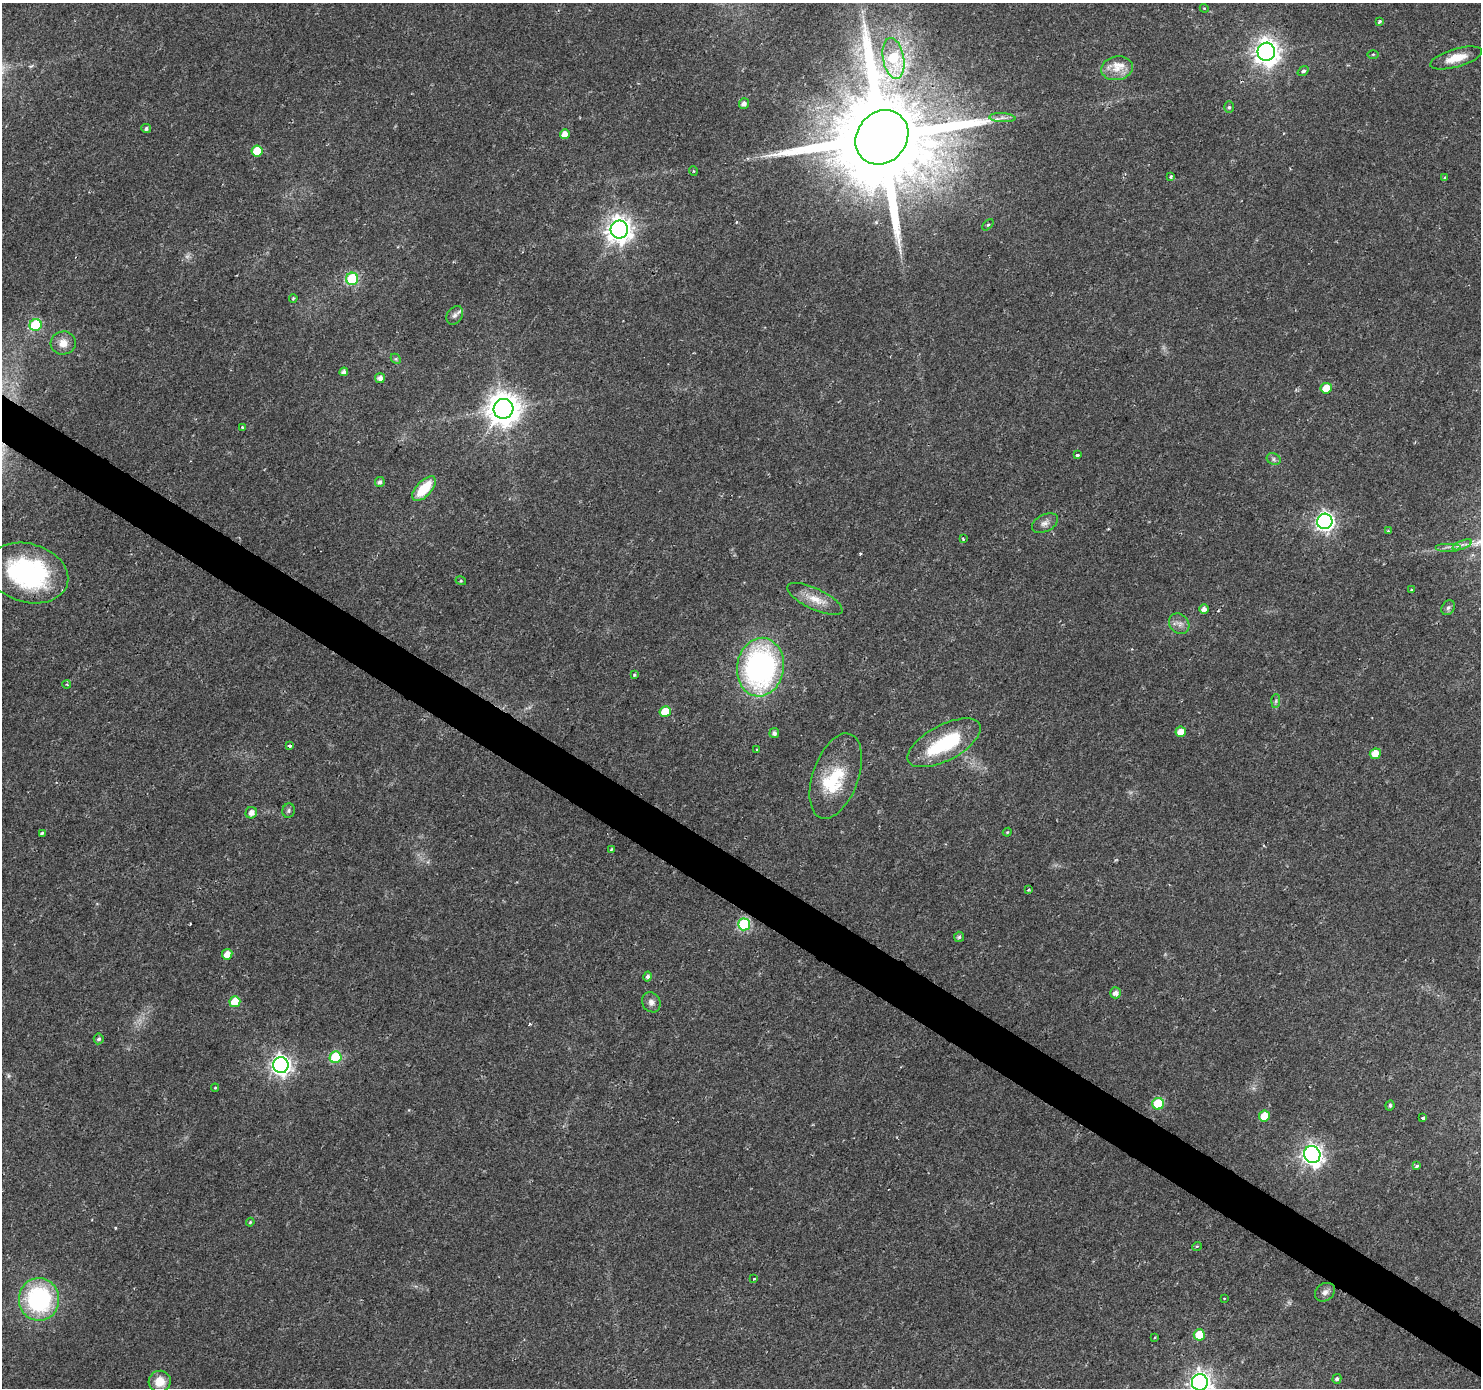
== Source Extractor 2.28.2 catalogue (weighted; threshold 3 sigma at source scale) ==
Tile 6 of 4 x 4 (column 2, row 2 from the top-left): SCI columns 1479-2957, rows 2956-4341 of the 5920 x 5979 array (HDU 1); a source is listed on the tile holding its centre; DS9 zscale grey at full resolution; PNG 1483 x 1390 px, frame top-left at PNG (2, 3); each listed source drawn as its Kron ellipse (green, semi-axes under 4 px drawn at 4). Shown black and unused: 3% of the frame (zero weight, under 2 of 3 exposures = <1% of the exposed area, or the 3 px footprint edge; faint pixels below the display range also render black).
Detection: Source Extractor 2.28.2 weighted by HDU 2 'WHT'; one run over the whole footprint, this tile lists its part. Background 0.0207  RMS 0.0028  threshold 0.0126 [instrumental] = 3 sigma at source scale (4.5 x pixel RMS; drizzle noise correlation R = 1.50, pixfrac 1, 0.0396/0.0396 arcsec/px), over >= 5 px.
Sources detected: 101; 1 too faint to see at this stretch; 1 inside a brighter object's white glare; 2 cosmic-ray / hot-pixel residue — neither listed nor drawn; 3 inside a brighter listed object's ellipse — not listed separately; the other 94 listed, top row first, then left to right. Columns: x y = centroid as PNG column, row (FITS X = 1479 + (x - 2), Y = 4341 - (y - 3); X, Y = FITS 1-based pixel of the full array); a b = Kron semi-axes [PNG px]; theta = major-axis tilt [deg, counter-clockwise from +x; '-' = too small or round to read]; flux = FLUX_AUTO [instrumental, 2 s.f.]
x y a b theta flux
1204 8 4 3 - 0.24
1380 21 4 3 - 0.6
1266 52 9 8 - 260
1373 54 5 3 - 0.29
893 58 20 10 -80 17
1456 58 27 9 16 5.2
1117 68 16 12 10 3.9
1303 71 6 4 36 0.56
744 104 5 5 - 1.3
1229 107 6 5 - 0.5
1002 118 13 4 -3 1.1
146 129 5 4 - 0.75
565 134 5 4 - 2.3
882 137 29 25 50 7900
257 151 5 5 - 6.1
693 171 4 3 - 0.24
1171 176 3 3 - 0.85
1445 178 4 3 - 0.58
988 225 7 2 44 0.31
619 230 9 9 - 260
352 279 6 6 - 28
293 298 4 3 - 0.4
455 315 10 7 57 0.96
36 325 6 6 - 23
63 343 12 11 - 2.9
396 359 6 4 -46 0.42
344 372 4 4 - 1.1
380 378 5 5 - 1.5
1326 388 5 5 - 5.9
503 409 10 10 - 520
243 427 3 3 - 0.65
1077 455 3 3 - 1.9
1274 459 7 5 -23 0.68
380 482 5 5 - 0.87
424 489 15 7 47 8.8
1325 521 8 7 - 110
1045 523 14 8 27 1.6
1388 531 3 3 - 0.35
963 539 3 3 - 0.27
1462 545 10 3 21 0.75
1448 547 13 3 0 0.73
28 573 41 29 -16 39
461 581 5 3 - 0.28
1411 589 3 3 - 0.36
815 599 30 10 -25 4.7
1448 608 8 6 55 0.72
1204 609 5 4 - 1.6
1179 624 11 9 -46 1.7
760 667 29 23 81 77
634 675 4 3 - 0.54
67 685 4 3 - 0.27
1276 701 7 4 88 0.56
665 711 5 5 - 6.5
1181 732 5 5 - 2.7
774 733 5 5 - 0.92
944 743 40 18 28 21
290 746 3 3 - 0.76
757 750 4 2 - 0.27
1375 754 5 5 - 4.3
836 776 44 22 71 14
289 811 7 6 - 0.62
251 813 6 5 - 1.8
1007 832 4 4 - 0.29
42 833 4 3 - 0.53
611 850 4 3 - 0.69
1029 890 4 3 - 0.36
744 924 6 6 - 29
959 937 5 5 - 0.5
227 954 5 5 - 2.8
648 977 5 4 - 0.82
1115 993 5 5 - 1.7
235 1002 5 5 - 7.1
651 1002 10 9 - 1.4
99 1039 5 5 - 0.66
336 1057 6 6 - 18
281 1065 8 7 - 140
215 1088 4 4 - 0.24
1158 1104 6 6 - 13
1390 1105 5 4 - 0.53
1264 1116 5 5 - 5.7
1423 1118 3 3 - 1.9
1312 1154 9 8 - 170
1416 1166 3 3 - 1.9
250 1222 4 3 - 0.3
1197 1246 5 3 - 0.31
754 1279 4 3 - 0.31
1325 1292 11 8 36 1.5
1224 1298 2 2 - 0.21
39 1299 21 20 - 37
1199 1335 5 5 - 7.4
1155 1337 3 3 - 0.32
1337 1379 5 4 - 0.67
160 1381 11 10 - 4.3
1200 1382 8 8 - 180
Overlapping masked pixels (flux is a lower limit): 1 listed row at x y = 882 137
Isophote crosses this tile's border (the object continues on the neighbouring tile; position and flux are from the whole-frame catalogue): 1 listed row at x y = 1200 1382